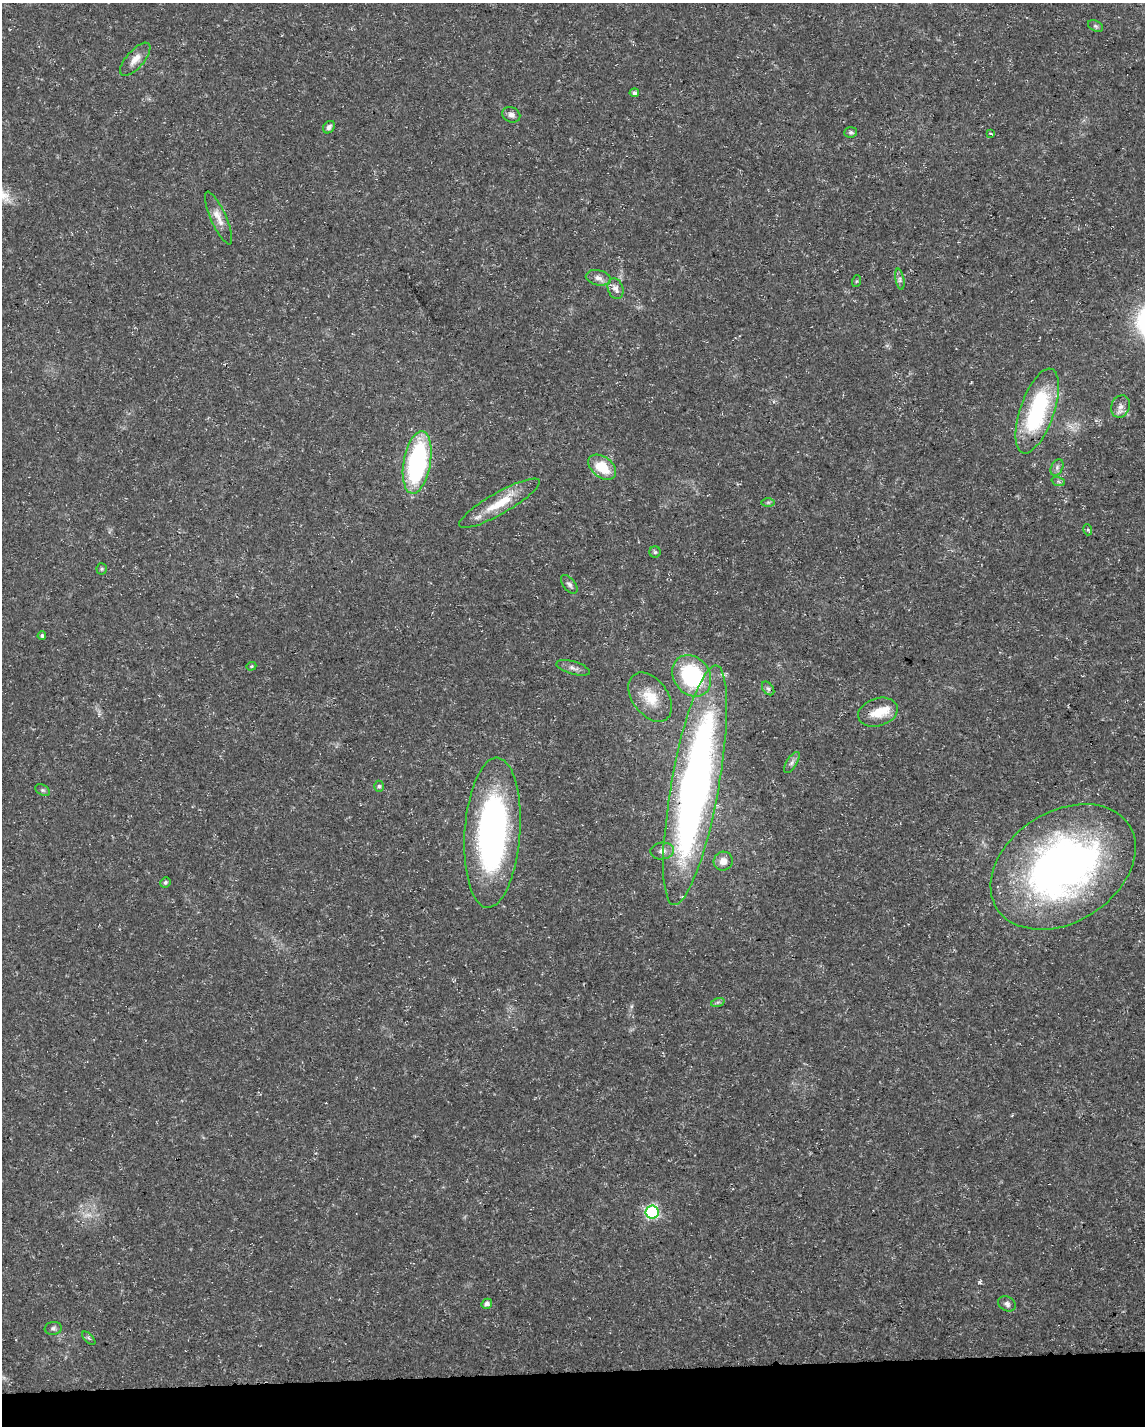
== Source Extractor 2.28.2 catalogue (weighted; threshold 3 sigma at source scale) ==
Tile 10 of 4 x 3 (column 2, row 3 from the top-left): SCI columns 1145-2287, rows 53-1476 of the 4574 x 4333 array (HDU 1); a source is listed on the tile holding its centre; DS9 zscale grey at full resolution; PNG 1147 x 1428 px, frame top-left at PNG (2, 3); each listed source drawn as its Kron ellipse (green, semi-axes under 4 px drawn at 4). Shown black and unused: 4% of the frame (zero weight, under 3 of 5 exposures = <1% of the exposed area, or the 3 px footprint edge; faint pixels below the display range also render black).
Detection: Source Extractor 2.28.2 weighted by HDU 2 'WHT'; one run over the whole footprint, this tile lists its part. Background 0.0165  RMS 0.0022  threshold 0.01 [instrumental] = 3 sigma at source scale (4.5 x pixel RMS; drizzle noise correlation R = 1.50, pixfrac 1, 0.0396/0.0396 arcsec/px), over >= 5 px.
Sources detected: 49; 1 too faint to see at this stretch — neither listed nor drawn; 2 inside a brighter listed object's ellipse — not listed separately; the other 46 listed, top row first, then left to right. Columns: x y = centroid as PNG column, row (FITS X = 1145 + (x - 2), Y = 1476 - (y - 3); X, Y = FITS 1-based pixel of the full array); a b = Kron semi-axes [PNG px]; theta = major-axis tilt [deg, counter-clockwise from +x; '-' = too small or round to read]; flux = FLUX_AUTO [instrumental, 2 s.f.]
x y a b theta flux
1095 26 8 5 -27 0.45
135 59 20 9 49 2.1
634 93 4 4 - 0.78
511 115 9 7 -22 1
329 127 7 5 50 0.62
851 132 6 5 - 0.45
991 133 3 3 - 0.86
219 218 28 7 -66 2.4
598 278 12 7 -12 1.2
900 279 11 3 -79 0.54
857 281 6 4 70 0.26
616 289 10 7 -70 1.2
1120 406 11 9 69 1.3
1037 411 44 17 71 25
417 462 31 13 80 35
602 467 16 10 -37 6.6
1057 468 9 5 64 0.7
1058 481 7 4 -19 0.42
768 502 6 4 0 0.39
499 503 46 11 30 6.8
1088 530 5 3 - 0.28
655 552 5 5 - 0.4
102 569 5 5 - 0.34
569 584 11 6 -51 0.72
42 635 4 4 - 0.41
251 666 5 4 - 0.28
573 668 17 6 -16 1.1
692 676 22 18 -55 22
768 688 8 5 -52 0.52
650 697 27 17 -53 5.6
878 712 20 14 17 4.5
792 762 12 5 58 0.76
695 785 122 24 80 150
379 786 5 5 - 0.36
42 790 8 5 -26 0.44
492 833 75 27 86 70
662 851 12 8 8 1.4
723 861 9 9 - 1.9
1063 867 78 55 32 120
165 882 5 5 - 0.46
718 1002 7 4 18 0.42
652 1212 6 6 - 29
487 1304 5 5 - 0.89
1007 1304 9 7 -28 0.81
53 1328 8 6 5 0.55
89 1338 8 3 -45 0.33
Unlisted compact peaks at least as high as the median listed source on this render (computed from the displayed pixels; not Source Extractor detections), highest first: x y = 979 1282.